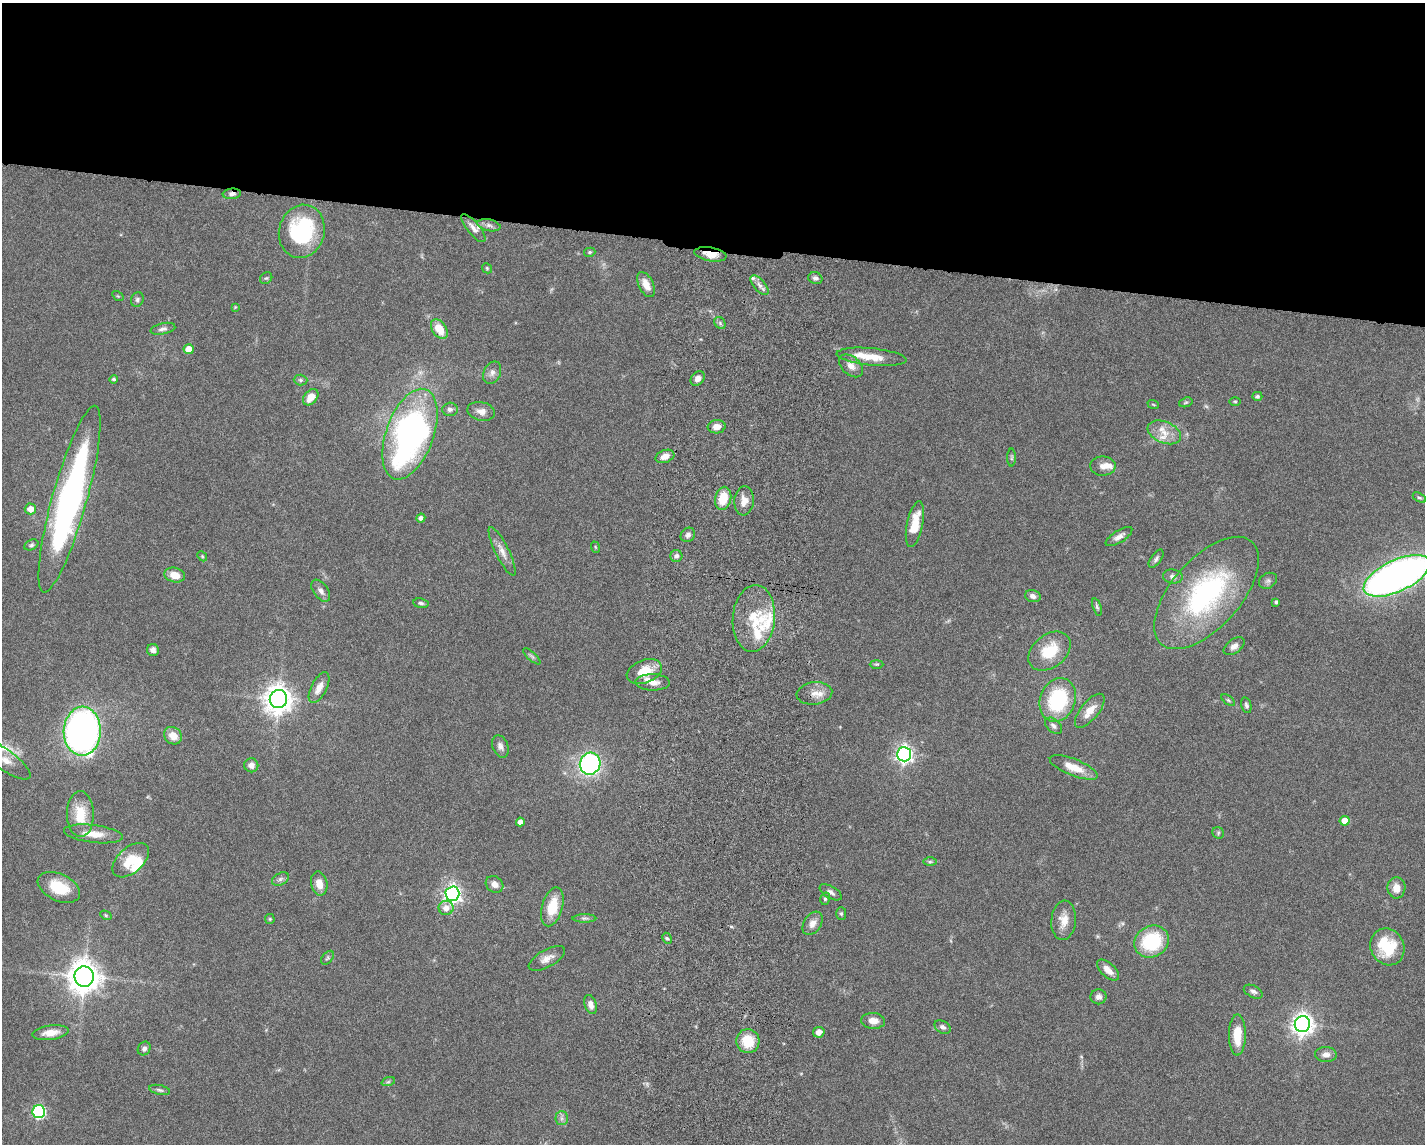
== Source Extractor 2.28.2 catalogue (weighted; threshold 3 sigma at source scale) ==
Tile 2 of 3 x 4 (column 2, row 1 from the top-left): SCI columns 1700-3122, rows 3439-4580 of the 4711 x 4593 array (HDU 1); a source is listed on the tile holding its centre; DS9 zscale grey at full resolution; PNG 1427 x 1146 px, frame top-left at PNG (2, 3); each listed source drawn as its Kron ellipse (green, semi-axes under 4 px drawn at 4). Shown black and unused: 21% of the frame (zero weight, under 5 of 9 exposures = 3% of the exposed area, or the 3 px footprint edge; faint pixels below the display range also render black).
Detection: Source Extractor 2.28.2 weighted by HDU 2 'WHT'; one run over the whole footprint, this tile lists its part. Background 0.0589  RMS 0.003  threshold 0.0124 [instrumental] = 3 sigma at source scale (4.09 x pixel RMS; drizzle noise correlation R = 1.36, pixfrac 0.8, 0.05/0.05 arcsec/px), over >= 5 px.
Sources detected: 142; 1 too faint to see at this stretch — neither listed nor drawn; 9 inside a brighter listed object's ellipse — not listed separately; the other 132 listed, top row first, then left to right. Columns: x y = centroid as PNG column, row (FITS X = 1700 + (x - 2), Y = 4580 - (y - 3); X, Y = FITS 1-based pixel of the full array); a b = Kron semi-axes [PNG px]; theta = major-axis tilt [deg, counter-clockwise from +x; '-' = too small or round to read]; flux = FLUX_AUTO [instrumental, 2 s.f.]
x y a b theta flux
232 194 9 5 5 0.98
489 225 12 5 -13 1
473 228 17 6 -51 1.6
302 231 27 22 75 29
590 252 6 4 15 0.41
710 254 16 7 -9 3.5
487 268 5 4 - 0.37
266 278 6 5 - 0.47
815 278 7 6 - 0.92
646 285 13 7 -63 3.1
760 285 12 5 -49 1.5
118 296 6 4 -33 0.33
137 300 7 6 - 0.77
235 307 4 4 - 0.25
720 323 6 5 - 0.63
163 329 12 5 12 1
439 329 11 7 -56 5.1
189 349 5 5 - 3.2
872 357 35 8 -5 5.5
851 366 14 9 -41 1.9
492 373 12 8 65 1.5
698 378 8 6 46 1.5
114 379 4 4 - 0.52
300 380 7 5 -2 0.6
1257 396 5 4 - 0.76
311 397 9 6 51 3.3
1235 401 6 4 -1 0.35
1186 402 7 4 18 0.43
1153 404 6 3 -20 0.3
450 409 8 6 5 1
481 411 14 9 -12 2.1
717 427 9 6 4 2.2
1164 432 17 10 -22 4
410 434 47 24 70 100
665 456 10 6 20 2.3
1012 458 9 4 89 0.49
1103 466 13 9 1 2
723 498 12 8 77 6.5
1419 498 7 4 -30 0.47
69 499 97 17 74 98
744 501 14 9 85 2.6
30 509 5 5 - 2.6
421 518 4 4 - 1
915 524 23 8 78 6.7
688 535 8 6 45 0.93
1119 537 15 6 32 1.6
31 545 7 5 27 0.55
595 547 6 3 -71 0.27
502 551 27 7 -64 2.5
202 556 5 4 - 0.34
676 556 6 6 - 1
1156 559 10 5 55 0.8
175 575 10 7 -12 3.7
1173 576 10 7 -7 1.2
1397 576 36 15 25 170
1268 581 9 7 31 0.89
321 591 12 7 -54 1.4
1207 593 68 34 49 52
1033 596 8 6 -16 1.3
1276 602 3 3 - 0.53
421 603 8 5 -9 0.63
1097 607 9 4 -72 0.53
754 618 33 21 85 11
1234 646 12 7 37 1.5
153 650 6 6 - 1.3
1050 651 23 16 39 9.7
532 656 11 4 -42 0.62
877 664 7 3 0 0.35
644 671 18 11 20 6.4
653 682 17 8 -1 2.6
319 688 17 7 63 3
814 693 18 11 6 3
278 699 9 8 - 360
1058 700 22 17 69 22
1228 700 8 4 -36 0.49
1246 705 8 5 -75 0.75
1090 711 21 9 51 4
1054 726 10 6 -44 1
82 731 24 18 87 120
173 736 9 8 - 3.5
500 746 11 7 -68 1.3
904 754 7 7 - 110
4 760 31 10 -36 4.5
590 764 11 10 - 54
251 765 7 7 - 1.6
1074 767 25 8 -22 5.4
80 814 23 13 -90 7.8
1345 821 5 5 - 3.9
520 822 4 4 - 1.9
1218 833 6 5 - 0.46
93 834 29 9 -7 4.2
131 860 21 12 42 6.8
930 862 7 4 0 0.5
280 879 9 6 27 0.81
319 884 12 8 -77 3
495 884 9 7 -37 2
59 887 22 13 -25 8.4
1396 888 10 9 - 2.8
831 892 12 6 -30 1.3
452 894 7 7 - 120
825 899 6 5 - 0.53
552 907 20 10 74 7.8
446 908 7 7 - 2.3
841 914 6 5 - 0.47
106 915 6 4 -31 0.34
584 918 12 4 0 0.75
270 919 5 5 - 0.33
1064 920 20 12 84 3.5
813 923 13 8 58 2
667 938 6 4 -63 0.54
1152 942 18 15 28 17
1387 947 19 16 -62 11
327 958 8 5 51 0.51
547 958 20 8 29 2.4
1108 970 13 7 -43 2.4
84 976 10 9 - 460
1253 992 10 6 -26 0.93
1099 997 8 7 - 1.3
591 1005 10 6 -70 1.7
873 1021 12 8 -5 2.5
1302 1024 8 7 - 210
943 1027 9 6 -31 1
819 1032 6 5 - 1.9
51 1033 18 7 7 3.2
1237 1035 20 8 89 6.8
748 1041 12 11 - 7.5
144 1049 7 6 - 0.97
1326 1054 11 7 -2 1.8
388 1082 7 4 19 0.46
160 1090 10 5 -13 0.73
39 1112 6 6 - 42
562 1118 7 6 - 0.88
Overlapping masked pixels (flux is a lower limit): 2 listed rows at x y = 232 194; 710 254
Isophote crosses this tile's border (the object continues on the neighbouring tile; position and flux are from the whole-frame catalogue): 2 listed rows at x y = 1397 576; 4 760